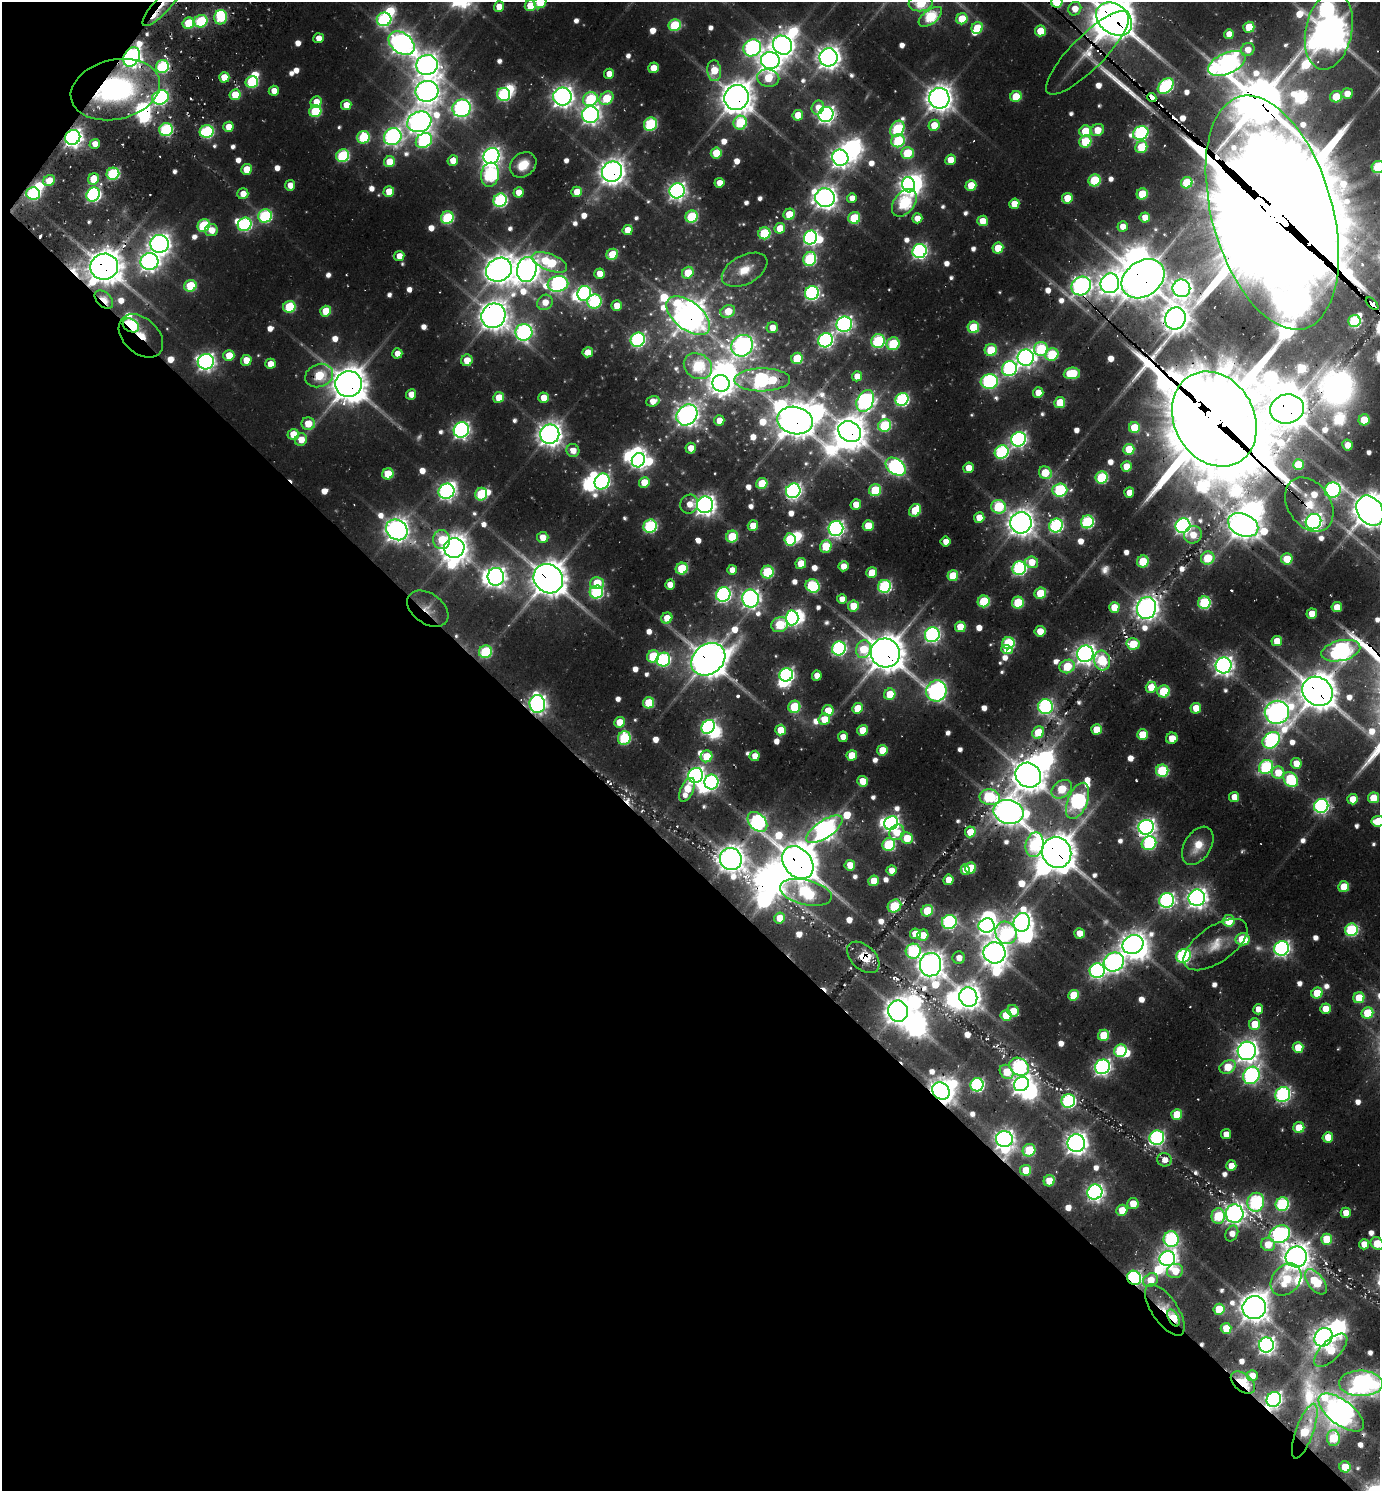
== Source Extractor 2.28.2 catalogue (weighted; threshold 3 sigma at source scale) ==
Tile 9 of 4 x 4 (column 1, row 3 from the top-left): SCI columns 311-1688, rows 1584-3072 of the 6064 x 6050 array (HDU 1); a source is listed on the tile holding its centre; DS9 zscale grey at full resolution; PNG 1382 x 1493 px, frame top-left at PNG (2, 2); each listed source drawn as its Kron ellipse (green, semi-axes under 4 px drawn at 4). Shown black and unused: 43% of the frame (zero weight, under 2 of 3 exposures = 5% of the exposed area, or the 3 px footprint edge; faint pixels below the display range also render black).
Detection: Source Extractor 2.28.2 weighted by HDU 2 'WHT'; one run over the whole footprint, this tile lists its part. Background 0.0997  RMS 0.011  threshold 0.0473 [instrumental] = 3 sigma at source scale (4.5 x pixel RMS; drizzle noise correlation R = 1.50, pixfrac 1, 0.05/0.05 arcsec/px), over >= 5 px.
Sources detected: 838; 33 too faint to see at this stretch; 58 inside a brighter object's white glare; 15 cosmic-ray / hot-pixel residue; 1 long thin detection or spike segment (spike, bleed or trail) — neither listed nor drawn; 10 inside a brighter listed object's ellipse — not listed separately; of the other 721, all 500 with FLUX_AUTO >= 16.5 (the completeness limit of this list) listed and drawn (221 fainter detections not listed), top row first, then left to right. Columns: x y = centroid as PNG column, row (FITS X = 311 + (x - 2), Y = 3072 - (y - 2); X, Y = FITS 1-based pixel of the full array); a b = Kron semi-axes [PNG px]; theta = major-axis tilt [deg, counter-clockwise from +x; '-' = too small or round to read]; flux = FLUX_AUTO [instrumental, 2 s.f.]
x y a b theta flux
540 2 6 5 - 59
1057 2 6 6 - 78
921 3 12 8 6 90
162 5 27 8 48 34
530 6 5 5 - 44
499 7 5 5 - 26
1075 9 7 6 - 24
221 17 7 6 - 100
930 17 13 7 37 150
384 19 7 7 - 250
962 19 6 5 - 46
1114 19 20 14 -37 4000
201 21 7 6 - 100
188 23 6 5 - 63
675 25 6 6 - 100
1249 27 5 5 - 55
977 28 6 5 - 54
1040 31 5 5 - 40
1329 31 39 23 79 3300
1229 34 5 5 - 20
319 38 5 5 - 17
401 43 14 10 -38 1100
782 45 10 9 - 1200
752 48 9 8 - 420
1248 49 7 6 - 20
1087 53 56 16 45 74
132 57 10 7 60 810
828 57 9 9 - 1300
770 61 9 8 - 1100
1227 64 20 10 24 990
427 65 11 10 - 1400
162 67 7 6 - 170
653 68 5 5 - 24
714 71 10 7 -85 44
609 74 5 5 - 21
224 77 5 5 - 35
768 78 11 8 -10 56
252 82 6 6 - 110
1166 86 9 6 43 250
115 90 45 30 12 280
274 91 5 5 - 18
427 91 11 10 - 1400
1347 93 6 5 - 22
504 94 6 6 - 190
235 95 6 5 - 44
562 96 9 9 - 1000
1016 96 6 5 - 53
160 97 8 7 - 390
1152 97 5 3 - 600
1336 97 6 5 - 54
606 98 8 6 41 66
737 98 13 12 - 2400
939 98 10 10 - 1700
590 99 7 6 - 130
316 102 6 5 - 21
346 105 5 5 - 22
818 107 7 6 - 17
462 108 9 8 - 560
315 111 6 6 - 84
826 114 7 7 - 620
590 115 8 8 - 700
798 115 5 5 - 31
419 122 12 10 20 1300
740 123 7 6 - 100
650 124 7 6 - 130
934 125 6 5 - 36
228 127 5 5 - 27
166 129 7 6 - 160
897 129 9 6 58 150
1097 130 7 5 28 26
1085 131 6 6 - 61
207 132 7 6 - 180
1141 133 8 6 24 300
73 137 8 7 - 810
363 137 6 6 - 100
393 137 9 8 - 590
424 141 8 7 - 230
898 141 7 6 - 120
1085 142 6 6 - 79
95 144 5 5 - 18
1141 147 6 5 - 61
716 153 5 5 - 50
907 153 6 6 - 75
343 156 6 6 - 150
491 156 8 7 - 650
840 158 8 8 - 830
950 160 5 5 - 25
453 161 5 5 - 21
389 162 6 5 - 35
523 165 14 11 40 28
1378 167 6 6 - 120
246 169 5 5 - 32
612 172 10 10 - 1400
113 174 6 6 - 140
490 175 12 9 83 270
93 179 6 5 - 40
1094 180 6 6 - 100
49 181 6 5 - 33
719 183 5 5 - 20
1187 183 6 5 - 77
290 185 5 5 - 18
909 185 8 6 -71 700
971 185 5 5 - 42
677 191 8 7 - 650
389 192 5 5 - 31
518 192 5 5 - 21
577 192 5 5 - 34
33 193 6 6 - 200
243 194 5 5 - 21
1142 194 5 5 - 61
93 195 7 6 - 300
825 198 10 9 - 1200
852 198 5 5 - 17
1067 198 5 5 - 38
500 200 7 6 - 220
904 203 15 10 52 210
1014 204 5 5 - 27
1272 213 120 60 -74 50000
789 214 6 5 - 41
265 216 7 6 - 180
692 217 6 6 - 110
1145 217 5 5 - 21
447 218 6 6 - 120
854 218 6 6 - 80
917 218 5 5 - 18
983 221 5 5 - 29
245 224 7 6 - 250
204 225 6 6 - 110
1123 227 5 5 - 18
780 228 5 5 - 36
211 230 6 6 - 20
628 230 5 5 - 26
764 233 6 6 - 110
810 238 7 6 - 380
159 244 9 9 - 1100
998 248 5 5 - 46
919 251 7 7 - 390
612 254 6 5 - 57
399 256 5 5 - 20
810 259 7 6 - 180
149 262 9 8 - 830
550 262 18 8 -22 110
104 267 14 13 - 2900
527 269 12 9 78 1600
499 270 13 11 32 1900
745 270 24 14 28 30
688 273 6 5 - 46
599 274 5 5 - 21
1143 279 23 17 37 4100
1110 283 10 9 - 1200
558 284 10 8 9 410
190 286 6 5 - 71
1081 286 10 9 - 800
1181 288 9 9 - 900
584 293 7 6 - 230
812 293 7 6 - 330
104 299 11 7 -45 34
594 301 7 7 - 180
545 302 8 7 - 23
1372 304 8 3 -44 290
617 306 5 5 - 29
289 307 6 6 - 89
326 311 5 5 - 43
728 311 7 6 - 38
493 316 13 12 - 2000
688 316 25 14 -39 2000
1175 318 11 10 - 1600
1354 321 6 6 - 160
844 324 8 7 - 540
131 325 8 6 -29 160
973 327 6 5 - 81
772 328 5 5 - 17
524 332 8 8 - 520
141 336 26 17 -43 130
638 340 7 6 - 310
826 340 7 7 - 410
878 341 7 6 - 160
893 344 6 6 - 90
742 346 11 10 - 760
1041 349 7 7 - 130
991 350 6 6 - 70
588 352 5 5 - 20
397 353 5 5 - 18
1052 354 7 6 - 95
229 355 5 5 - 34
797 358 6 5 - 74
1026 358 8 8 - 780
246 360 5 5 - 28
467 360 6 5 - 25
206 362 8 7 - 660
270 364 5 5 - 22
698 366 15 12 -32 160
1009 369 8 7 - 310
1072 373 8 5 5 85
319 376 14 11 22 89
857 376 5 5 - 18
762 380 28 11 1 380
989 381 9 7 8 320
721 383 9 8 - 1000
348 384 13 13 - 2900
1038 393 5 5 - 23
411 394 5 5 - 19
499 397 5 5 - 34
544 398 5 5 - 28
902 399 7 6 - 240
653 401 7 5 18 21
865 401 11 8 64 550
1060 403 5 5 - 55
1287 409 17 14 15 2800
687 415 11 9 46 1100
1214 419 50 40 -61 22000
719 420 5 5 - 20
795 420 18 13 -12 2800
1364 420 5 5 - 50
308 424 6 6 - 36
885 425 6 6 - 120
1134 428 5 5 - 53
461 430 8 7 - 490
850 432 12 10 -31 2300
293 434 5 5 - 31
550 434 9 9 - 1400
1019 439 7 7 - 450
301 440 6 6 - 22
1347 445 5 5 - 20
691 448 5 5 - 20
1129 449 5 5 - 55
573 450 6 6 - 19
1002 452 7 6 - 220
638 460 7 6 - 430
1298 465 5 5 - 45
1126 466 5 5 - 30
896 467 11 7 -36 390
968 468 5 5 - 23
1045 473 7 6 - 58
388 474 6 5 - 53
1102 477 6 6 - 130
602 481 8 7 - 340
644 482 5 5 - 35
762 483 6 5 - 59
875 490 6 6 - 79
1060 490 7 6 - 190
1333 490 8 7 - 390
446 491 8 7 - 520
793 491 7 7 - 500
1129 493 5 5 - 19
481 494 6 6 - 100
689 504 9 8 - 17
856 504 5 5 - 20
705 505 8 8 - 960
1309 505 29 21 -55 39
999 507 7 7 - 120
915 510 7 5 58 57
1370 511 16 12 -56 3500
979 517 5 5 - 27
1087 522 6 6 - 200
1313 522 8 7 - 670
1021 523 11 10 - 1600
1243 525 16 11 -24 1900
650 526 7 6 - 180
753 526 5 5 - 36
868 526 5 5 - 48
1056 526 7 6 - 270
1183 526 7 7 - 550
836 528 7 7 - 550
397 530 11 9 -39 1300
1193 535 9 8 - 28
543 537 6 5 - 22
732 537 6 5 - 71
790 539 6 5 - 110
442 540 9 8 - 41
946 542 5 5 - 17
826 546 6 5 - 64
454 548 10 10 - 1800
1208 558 7 6 - 74
1287 559 6 5 - 40
1143 561 6 5 - 68
1032 562 6 6 - 29
801 563 5 5 - 35
843 566 5 5 - 19
1019 568 7 6 - 260
682 569 6 5 - 81
732 570 5 5 - 17
767 572 6 6 - 120
872 572 6 5 - 28
953 576 5 5 - 55
496 577 9 8 - 800
548 579 15 14 - 3000
597 583 7 6 - 51
670 585 5 5 - 18
813 586 7 6 - 140
884 586 6 6 - 200
596 592 7 6 - 200
1040 593 6 5 - 60
723 595 7 7 - 370
750 598 9 8 - 750
842 599 5 5 - 16
984 601 6 6 - 94
1018 603 6 5 - 77
1204 603 6 6 - 150
853 606 5 5 - 39
1114 607 5 5 - 32
1337 607 5 5 - 30
1147 608 11 9 77 1300
428 609 23 15 -35 19
1312 614 5 5 - 30
667 618 6 5 - 27
792 618 7 6 - 420
780 625 8 7 - 83
960 627 5 5 - 40
1040 631 5 5 - 27
932 635 7 7 - 430
1277 641 5 5 - 33
1008 643 6 6 - 150
1133 644 6 5 - 53
839 648 7 6 - 300
863 649 9 7 73 50
1007 650 6 4 -18 23
1341 651 20 10 13 700
485 652 6 6 - 130
885 653 15 14 - 3400
1085 654 8 8 - 930
653 656 6 5 - 84
708 659 18 14 38 2900
663 660 7 6 - 200
1102 660 10 8 -76 74
1224 665 8 8 - 860
1067 666 8 6 24 69
786 675 7 6 - 370
817 676 5 5 - 17
1151 687 5 5 - 35
936 691 10 10 - 620
1164 691 6 6 - 92
1317 691 16 14 -40 3300
890 694 6 5 - 45
648 703 6 5 - 61
537 704 9 8 - 680
794 707 6 6 - 85
1045 707 7 7 - 360
857 708 5 5 - 37
1196 708 5 5 - 32
828 711 5 5 - 36
1277 712 12 11 - 1300
824 719 6 5 - 31
619 722 5 5 - 31
708 727 7 6 - 350
781 730 5 5 - 35
863 730 5 5 - 37
1096 730 5 5 - 41
1038 733 6 5 - 53
1142 735 5 5 - 43
843 737 5 5 - 17
624 738 7 6 - 120
1172 738 6 5 - 25
1271 740 9 7 42 340
882 750 5 5 - 36
852 755 5 5 - 38
707 756 6 5 - 46
755 756 5 5 - 19
1296 763 5 5 - 23
1266 767 7 6 - 190
1162 771 6 6 - 140
1278 773 6 6 - 34
696 775 8 7 - 630
1028 775 13 12 - 2500
1291 779 8 6 -51 140
862 781 5 5 - 28
711 782 7 7 - 260
1062 789 11 8 36 73
687 790 13 6 65 42
990 797 10 8 -11 110
1234 797 5 5 - 21
1373 798 5 5 - 36
1353 799 5 5 - 31
1078 801 19 9 67 440
1321 806 7 7 - 380
1009 812 15 12 -12 1700
1378 821 6 5 - 50
757 822 11 8 -46 340
891 823 7 6 - 440
1146 827 8 7 - 720
824 829 21 8 34 980
897 832 8 7 - 26
970 832 5 5 - 39
907 838 6 5 - 41
1149 843 7 6 - 190
889 844 6 6 - 130
1034 845 12 9 77 160
1198 846 21 13 58 31
1057 852 16 14 -65 3300
731 859 11 10 - 1600
798 863 18 13 -51 3700
850 865 5 5 - 26
971 868 5 5 - 55
891 870 5 5 - 19
965 870 5 4 - 23
948 880 5 5 - 25
874 881 5 5 - 33
1344 887 5 5 - 43
806 892 26 12 -13 210
1197 898 8 8 - 980
1167 900 8 7 - 400
894 906 7 6 - 85
927 911 6 5 - 63
780 918 5 5 - 31
1229 921 6 6 - 52
949 922 7 7 - 300
1022 922 9 8 - 900
987 926 8 7 - 620
1351 930 6 6 - 170
1006 933 11 10 - 170
1079 933 5 5 - 22
915 934 5 5 - 30
923 935 5 5 - 26
1242 939 7 6 - 64
1133 944 11 9 24 1400
1215 945 37 18 35 38
1282 948 7 7 - 490
913 951 7 7 - 190
994 953 11 10 - 1500
1183 956 7 6 - 270
863 957 19 12 -43 22
959 958 6 6 - 18
1114 962 10 9 - 820
930 965 11 11 - 1600
1097 971 7 7 - 400
1317 993 5 5 - 48
1074 995 5 5 - 55
968 997 10 9 - 1300
1359 998 5 5 - 52
1258 1009 5 5 - 19
1325 1009 5 5 - 27
898 1011 10 10 - 1700
1013 1011 6 5 - 30
1367 1013 6 5 - 56
1006 1015 5 5 - 59
1255 1024 5 5 - 46
1104 1035 6 5 - 60
1298 1047 5 5 - 39
1120 1051 6 6 - 130
1247 1051 9 9 - 1100
1019 1067 10 8 -33 240
1102 1067 8 7 - 510
1228 1067 9 6 27 50
1007 1072 8 6 -49 46
1251 1075 9 7 53 450
1021 1084 8 6 37 830
977 1085 7 6 - 260
941 1091 9 8 - 1500
1283 1095 8 7 - 320
1068 1101 7 6 - 240
1177 1114 5 5 - 47
1299 1128 5 5 - 45
1226 1134 5 5 - 17
1328 1137 5 5 - 28
1157 1138 7 7 - 350
1004 1139 8 8 - 780
1076 1143 9 8 - 1200
1029 1150 6 6 - 94
1165 1160 7 6 - 16
1231 1166 5 5 - 23
1026 1170 5 5 - 45
1049 1181 6 5 - 37
1095 1192 7 7 - 600
1256 1202 9 8 - 290
1133 1204 6 5 - 30
1282 1204 7 6 - 200
1122 1210 5 5 - 36
1346 1213 5 5 - 20
1235 1214 9 9 - 770
1218 1216 8 6 82 99
1232 1233 8 6 63 17
1280 1234 10 8 24 330
1171 1239 8 7 - 270
1326 1239 5 5 - 51
1268 1244 7 6 - 33
1364 1244 5 5 - 23
1377 1244 7 5 -43 55
1296 1257 11 10 - 1600
1167 1259 8 7 - 800
1175 1271 8 7 - 32
1134 1278 7 6 - 320
1151 1280 8 6 36 32
1286 1280 18 13 50 66
1316 1282 15 7 -52 91
1254 1308 12 11 - 1800
1219 1309 5 5 - 49
1165 1310 30 13 -56 51
1173 1318 9 5 -62 73
1226 1328 5 5 - 35
1324 1337 10 8 48 970
1266 1345 7 7 - 620
1331 1350 21 9 45 58
1252 1376 5 5 - 20
1243 1383 14 8 -40 59
1361 1383 22 13 -1 610
1274 1399 8 7 - 460
1341 1412 27 12 -37 1400
1305 1431 29 8 70 76
1333 1438 8 6 -88 75
1345 1467 6 5 - 40
Overlapping masked pixels (flux is a lower limit): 60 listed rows (the first 20) at x y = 1057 2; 162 5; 221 17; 1114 19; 1329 31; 1087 53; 132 57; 115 90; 1152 97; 737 98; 207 132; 73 137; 612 172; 113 174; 33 193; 93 195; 1272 213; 612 254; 104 267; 1143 279
Isophote crosses this tile's border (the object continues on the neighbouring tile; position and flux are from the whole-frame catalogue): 15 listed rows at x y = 540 2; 1057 2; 921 3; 162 5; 530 6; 930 17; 1114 19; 1329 31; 1378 167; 1272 213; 1370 511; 1378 821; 1377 1244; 1361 1383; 1341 1412